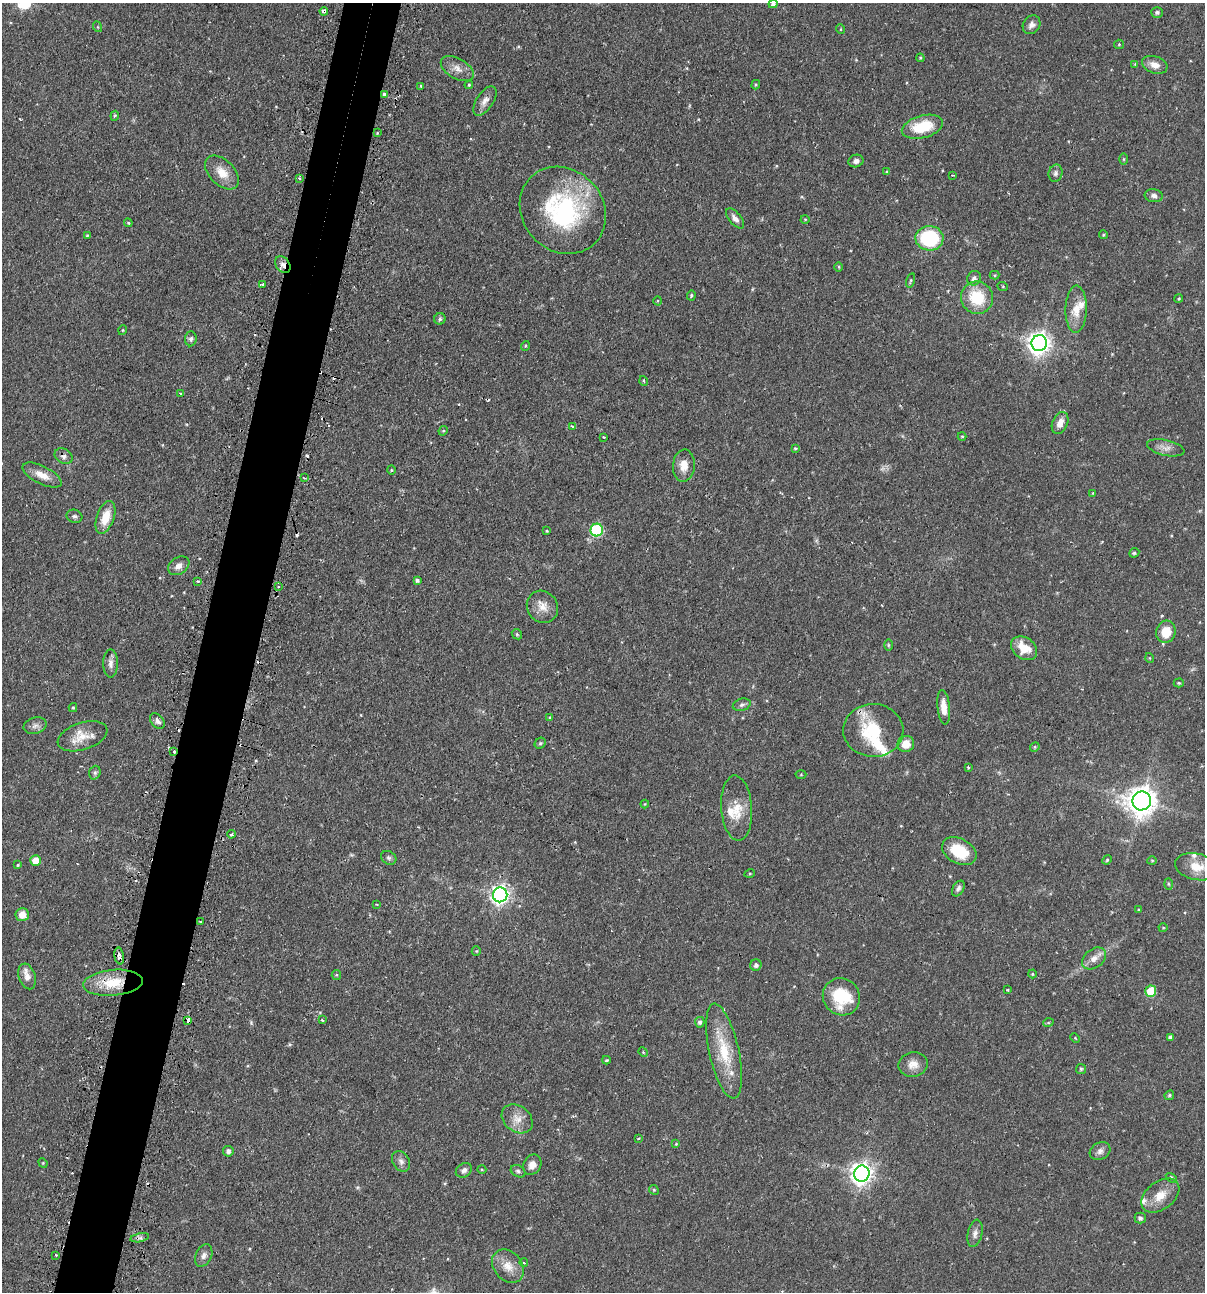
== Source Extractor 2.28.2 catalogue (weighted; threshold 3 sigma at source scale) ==
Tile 7 of 4 x 4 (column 3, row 2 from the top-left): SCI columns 2562-3764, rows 2613-3902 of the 5246 x 5226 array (HDU 1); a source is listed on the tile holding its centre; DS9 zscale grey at full resolution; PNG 1207 x 1294 px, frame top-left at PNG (2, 3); each listed source drawn as its Kron ellipse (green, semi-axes under 4 px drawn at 4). Shown black and unused: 5% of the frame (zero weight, under 2 of 3 exposures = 4% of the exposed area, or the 3 px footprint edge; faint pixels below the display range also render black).
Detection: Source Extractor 2.28.2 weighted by HDU 2 'WHT'; one run over the whole footprint, this tile lists its part. Background 0.089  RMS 0.0054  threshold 0.0243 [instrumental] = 3 sigma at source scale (4.5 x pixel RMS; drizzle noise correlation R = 1.50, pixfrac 1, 0.05/0.05 arcsec/px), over >= 5 px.
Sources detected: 183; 1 too faint to see at this stretch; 11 cosmic-ray / hot-pixel residue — neither listed nor drawn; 8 inside a brighter listed object's ellipse — not listed separately; the other 163 listed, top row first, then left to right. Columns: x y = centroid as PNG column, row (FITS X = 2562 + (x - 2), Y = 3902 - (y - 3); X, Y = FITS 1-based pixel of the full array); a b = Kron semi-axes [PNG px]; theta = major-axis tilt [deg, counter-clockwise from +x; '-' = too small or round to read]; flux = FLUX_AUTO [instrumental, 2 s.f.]
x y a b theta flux
773 4 5 4 - 1.3
324 11 4 4 - 3.1
1157 12 5 5 - 1.1
1031 25 10 8 52 2.6
98 27 5 3 - 0.44
840 29 5 3 - 0.43
1119 44 5 4 - 0.53
920 58 4 3 - 0.51
1135 64 4 4 - 0.44
1155 65 13 8 -18 4.4
457 69 18 10 -30 4.5
469 85 4 4 - 0.52
756 85 5 4 - 0.59
421 86 4 3 - 0.53
384 95 4 3 - 1.8
485 101 17 8 56 3.5
115 116 5 4 - 0.66
922 127 21 11 15 17
377 133 3 3 - 0.39
1124 159 6 4 90 0.57
856 161 7 6 - 1.9
887 172 4 4 - 0.6
222 173 20 12 -45 7.8
1055 173 9 7 76 1.6
953 175 3 2 - 0.72
299 178 3 2 - 1
1154 196 9 6 -8 1.8
563 210 46 40 -47 70
735 218 12 6 -50 2.6
805 219 4 4 - 0.52
128 223 4 4 - 0.64
1103 235 4 4 - 0.61
87 236 4 3 - 0.56
929 238 14 12 -3 34
283 265 9 6 -54 2.6
839 267 4 3 - 0.47
995 275 5 4 - 0.63
974 278 7 6 - 2.1
911 281 7 4 75 0.72
263 285 4 3 - 2.1
1003 287 5 3 - 0.52
691 295 5 4 - 0.75
977 298 16 16 - 19
1179 298 4 3 - 0.51
658 301 4 3 - 0.48
1076 309 23 10 89 8.7
440 319 5 5 - 1
123 330 5 3 - 0.46
191 339 7 6 - 1.2
1039 343 8 7 - 390
525 346 5 3 - 0.56
644 381 5 3 - 0.42
180 394 4 3 - 0.61
1060 423 12 7 66 3.9
572 426 4 3 - 1.4
443 431 5 4 - 0.6
962 436 4 4 - 0.58
604 437 3 3 - 1.2
795 448 3 3 - 0.52
1166 448 19 7 -13 3.6
64 456 9 7 -34 2.1
684 466 16 11 86 6.1
391 470 4 4 - 0.55
42 475 21 9 -27 6
304 478 3 3 - 0.7
1093 493 4 4 - 0.47
74 516 8 6 -20 1.4
105 517 17 8 71 9
597 530 6 6 - 46
547 531 3 3 - 0.52
1134 553 5 4 - 1
179 566 11 8 33 3.2
417 580 4 3 - 1.1
198 581 4 2 - 0.42
278 587 3 3 - 0.53
542 607 17 15 -53 6
1166 632 11 9 75 9.7
517 634 5 4 - 0.65
888 645 6 4 -90 0.66
1024 648 14 10 -36 8.9
1150 658 5 3 - 0.38
111 663 14 7 90 2.8
1179 683 5 4 - 0.81
742 705 9 6 16 1.5
944 707 17 6 -84 5.9
73 708 4 4 - 0.59
550 718 4 3 - 0.57
157 721 9 6 -52 1.9
35 726 12 8 15 2.4
873 730 30 26 -1 28
83 736 25 13 18 8.4
540 743 6 5 - 0.76
906 744 8 8 - 6.5
1035 747 5 4 - 0.68
174 751 3 3 - 2.4
968 767 3 3 - 0.82
95 773 7 5 70 1
801 775 5 3 - 0.46
1142 801 9 9 - 690
645 804 4 4 - 0.46
737 808 32 15 -86 11
231 834 4 3 - 0.84
959 851 18 12 -28 17
389 858 8 6 -31 1.3
1107 860 5 4 - 0.7
36 861 5 5 - 8.5
1152 861 4 4 - 0.52
18 865 4 3 - 0.56
1197 867 22 13 -12 8.6
750 873 5 3 - 0.49
1168 884 6 3 -88 0.6
958 888 8 5 59 1.6
500 895 7 7 - 220
376 904 3 2 - 0.51
1139 910 4 3 - 0.56
22 915 7 6 - 5.3
200 921 3 2 - 0.59
1163 928 4 4 - 0.54
476 951 5 4 - 0.54
119 956 8 4 -80 2.7
1094 958 13 9 37 4
756 965 6 5 - 1.8
1032 974 4 4 - 0.53
336 975 5 4 - 0.72
27 976 13 8 -71 4.3
113 983 30 13 5 17
1008 990 3 2 - 0.53
1151 991 6 5 - 18
841 997 19 18 - 23
188 1020 4 3 - 2.4
322 1020 3 3 - 0.69
700 1022 5 4 - 1.4
1048 1023 5 3 - 0.53
1170 1037 4 4 - 1.4
1075 1038 5 3 - 0.44
724 1051 48 15 -78 21
643 1052 5 4 - 0.49
606 1060 4 3 - 0.58
913 1064 15 12 12 5
1081 1069 5 5 - 0.74
1169 1095 5 4 - 0.85
517 1119 17 13 -37 5.9
638 1138 3 3 - 1.2
676 1144 4 4 - 0.43
228 1151 5 5 - 1.7
1100 1151 11 8 29 2.3
401 1161 11 8 -59 2.4
43 1163 5 4 - 0.51
532 1165 10 8 58 4.1
464 1170 8 6 35 2
482 1170 4 3 - 0.45
518 1171 8 5 -28 1.2
862 1174 8 7 - 330
1171 1178 6 4 -31 1.2
654 1190 5 4 - 0.53
1160 1196 21 14 38 8.4
1140 1218 5 5 - 1.6
975 1233 14 7 77 2.7
140 1238 9 3 12 1.4
56 1255 3 3 - 0.42
204 1256 12 7 65 2.5
524 1263 4 3 - 0.39
508 1266 18 14 -50 7.2
Overlapping masked pixels (flux is a lower limit): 9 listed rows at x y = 324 11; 384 95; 283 265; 64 456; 873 730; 174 751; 119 956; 113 983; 188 1020
Isophote crosses this tile's border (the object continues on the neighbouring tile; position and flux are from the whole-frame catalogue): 1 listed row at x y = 773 4